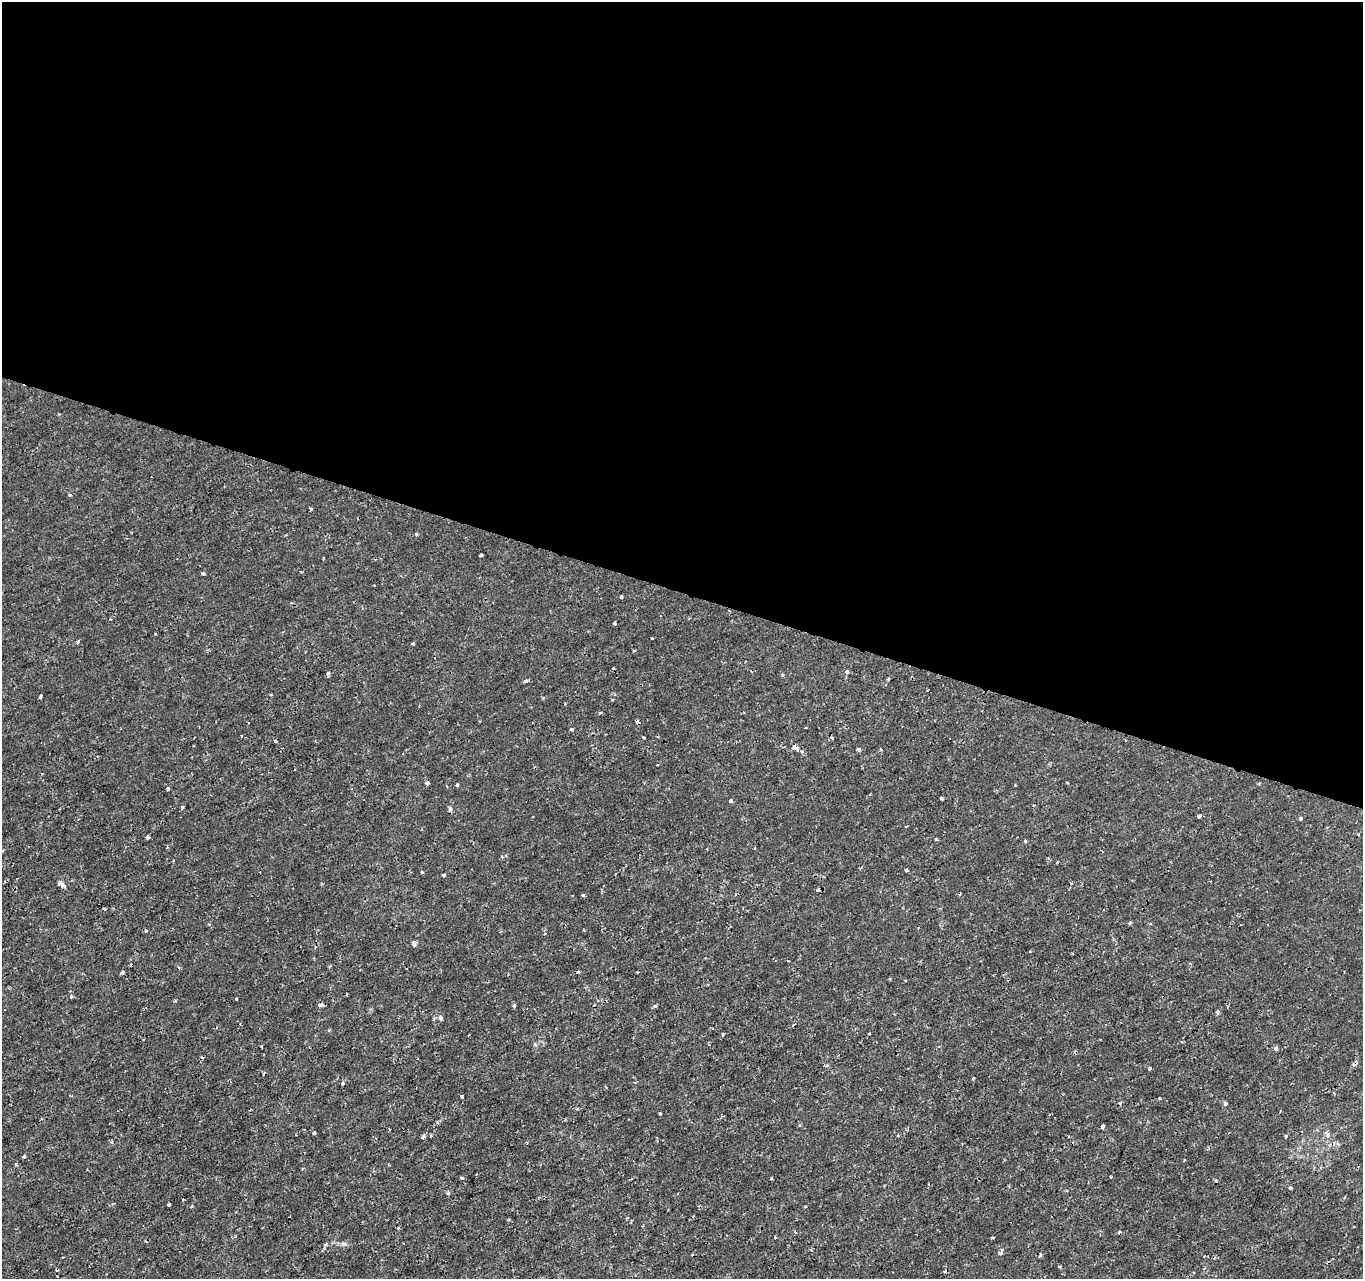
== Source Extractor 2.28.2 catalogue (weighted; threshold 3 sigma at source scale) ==
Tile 3 of 4 x 4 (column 3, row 1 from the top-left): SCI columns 2723-4083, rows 4045-5321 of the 5451 x 5597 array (HDU 1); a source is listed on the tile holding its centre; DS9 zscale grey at full resolution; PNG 1365 x 1281 px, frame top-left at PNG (2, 2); no overlay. Shown black and unused: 46% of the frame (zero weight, under 2 of 3 exposures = <1% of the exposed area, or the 3 px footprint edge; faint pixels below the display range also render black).
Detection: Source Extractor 2.28.2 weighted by HDU 2 'WHT'; one run over the whole footprint, this tile lists its part. Background -7.05e-05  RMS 9.5e-04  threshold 0.00429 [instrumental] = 3 sigma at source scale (4.5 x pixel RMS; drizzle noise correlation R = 1.50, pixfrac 1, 0.0396/0.0396 arcsec/px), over >= 5 px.
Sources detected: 100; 10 cosmic-ray / hot-pixel residue — not listed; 1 inside a brighter listed object's ellipse — not listed separately; the other 89 listed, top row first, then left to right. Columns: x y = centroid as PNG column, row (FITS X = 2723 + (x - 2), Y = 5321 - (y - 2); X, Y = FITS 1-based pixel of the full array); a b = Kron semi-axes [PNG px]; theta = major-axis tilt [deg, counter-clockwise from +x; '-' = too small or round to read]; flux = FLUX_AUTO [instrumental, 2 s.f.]
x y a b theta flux
70 495 4 4 - 0.12
416 534 5 3 - 0.098
481 555 4 3 - 0.29
301 572 5 3 - 0.11
203 574 5 3 - 0.13
621 597 3 3 - 0.17
615 623 3 3 - 0.19
652 638 2 2 - 0.078
78 641 4 3 - 0.22
413 643 3 3 - 0.13
847 672 5 5 - 0.22
328 673 4 3 - 0.25
782 675 4 3 - 0.15
526 681 6 3 17 0.22
41 696 4 2 - 0.16
600 713 4 3 - 0.11
637 722 4 3 - 0.48
571 729 4 3 - 0.18
832 738 4 3 - 0.098
275 741 3 3 - 0.23
796 748 6 4 -36 1.2
859 750 4 4 - 0.16
427 783 3 3 - 0.31
1259 783 4 3 - 0.1
457 785 3 3 - 0.28
168 789 4 3 - 0.32
941 798 3 3 - 0.14
731 801 3 3 - 0.42
182 807 4 3 - 0.16
450 809 6 5 - 0.35
1199 816 4 3 - 0.27
1301 818 4 3 - 0.22
1358 834 4 2 - 0.085
148 837 4 3 - 0.27
936 839 4 3 - 0.1
1025 841 3 3 - 0.23
906 870 3 3 - 0.21
422 872 4 3 - 0.098
443 875 4 3 - 0.15
62 884 9 5 -40 0.33
818 890 3 3 - 0.19
583 895 3 3 - 0.19
1130 923 3 3 - 0.24
146 930 4 3 - 0.13
414 942 6 5 - 0.17
330 966 4 3 - 0.11
122 972 4 3 - 0.19
577 972 4 3 - 0.16
71 996 3 3 - 0.29
237 999 3 2 - 0.1
320 1005 6 4 6 0.22
514 1006 3 3 - 0.33
1217 1012 4 3 - 0.25
434 1018 5 3 - 0.11
441 1018 5 4 - 0.3
723 1034 3 3 - 0.11
869 1034 3 2 - 0.093
261 1046 2 2 - 0.093
1276 1048 4 3 - 0.36
1150 1068 3 3 - 0.14
973 1078 3 3 - 0.16
342 1083 4 3 - 0.17
462 1097 3 3 - 0.37
1159 1098 3 3 - 0.087
1225 1103 4 4 - 0.25
660 1113 3 3 - 0.21
1103 1126 4 3 - 0.28
314 1133 3 3 - 0.22
431 1135 3 3 - 0.11
898 1135 3 3 - 0.11
1328 1135 9 4 90 0.24
423 1136 5 4 - 0.29
1286 1136 4 3 - 0.11
112 1142 5 3 - 0.11
24 1156 3 3 - 0.24
15 1164 5 3 - 0.093
1110 1177 3 2 - 0.083
461 1178 4 3 - 0.17
1290 1188 4 3 - 0.14
448 1193 5 4 - 0.14
169 1204 3 3 - 0.14
192 1206 4 3 - 0.14
805 1206 4 2 - 0.081
1119 1232 4 4 - 0.14
775 1237 3 2 - 0.1
992 1238 3 3 - 0.12
325 1245 5 3 - 0.14
1000 1253 6 6 - 0.23
1060 1266 3 3 - 0.14
Overlapping masked pixels (flux is a lower limit): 1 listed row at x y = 637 722
Unlisted compact peaks at least as high as the median listed source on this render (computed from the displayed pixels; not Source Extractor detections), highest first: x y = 655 1006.